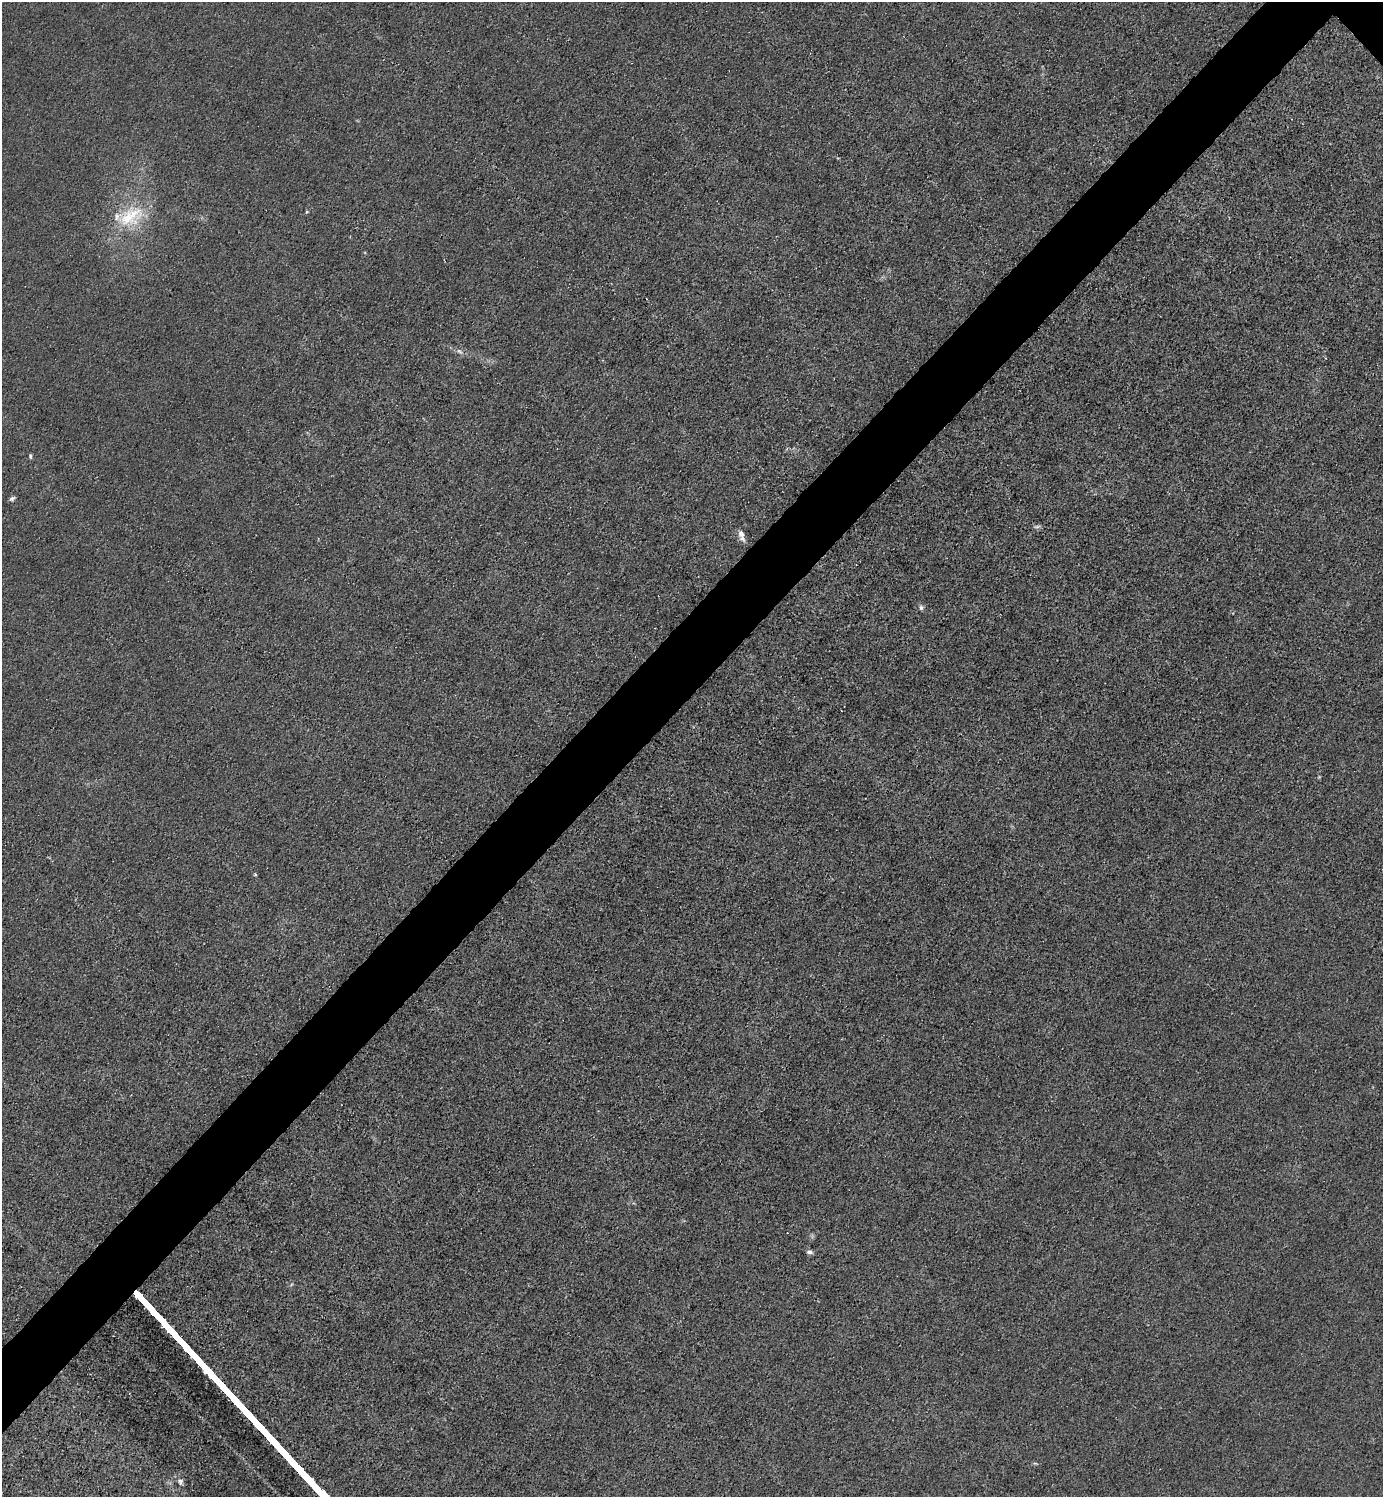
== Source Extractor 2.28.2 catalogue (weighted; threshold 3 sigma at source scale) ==
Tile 7 of 4 x 4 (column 3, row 2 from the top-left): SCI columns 3065-4445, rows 2993-4487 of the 5985 x 5985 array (HDU 1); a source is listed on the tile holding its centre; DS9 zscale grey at full resolution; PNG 1385 x 1499 px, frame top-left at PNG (2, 2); no overlay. Shown black and unused: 5% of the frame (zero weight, under 3 of 4 exposures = <1% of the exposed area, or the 3 px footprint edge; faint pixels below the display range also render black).
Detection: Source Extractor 2.28.2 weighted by HDU 2 'WHT'; one run over the whole footprint, this tile lists its part. Background 0.0222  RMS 0.0063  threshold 0.0285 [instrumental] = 3 sigma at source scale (4.5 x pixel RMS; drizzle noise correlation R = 1.50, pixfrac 1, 0.05/0.05 arcsec/px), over >= 5 px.
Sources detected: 11; all 11 listed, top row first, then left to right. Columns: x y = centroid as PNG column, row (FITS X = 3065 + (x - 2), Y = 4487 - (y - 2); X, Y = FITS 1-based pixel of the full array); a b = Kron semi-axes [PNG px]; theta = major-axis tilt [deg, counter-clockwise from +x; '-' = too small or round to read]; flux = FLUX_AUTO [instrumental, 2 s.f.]
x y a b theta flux
306 212 5 3 - 0.74
131 216 42 25 31 36
459 351 10 4 -40 1.7
30 456 6 4 -81 1
12 498 7 5 31 1.5
1037 527 8 4 8 1.3
741 535 14 6 -73 4.3
921 608 7 5 -90 1.5
255 875 5 3 - 0.61
809 1252 7 6 - 1.9
180 1481 10 7 -73 2.3